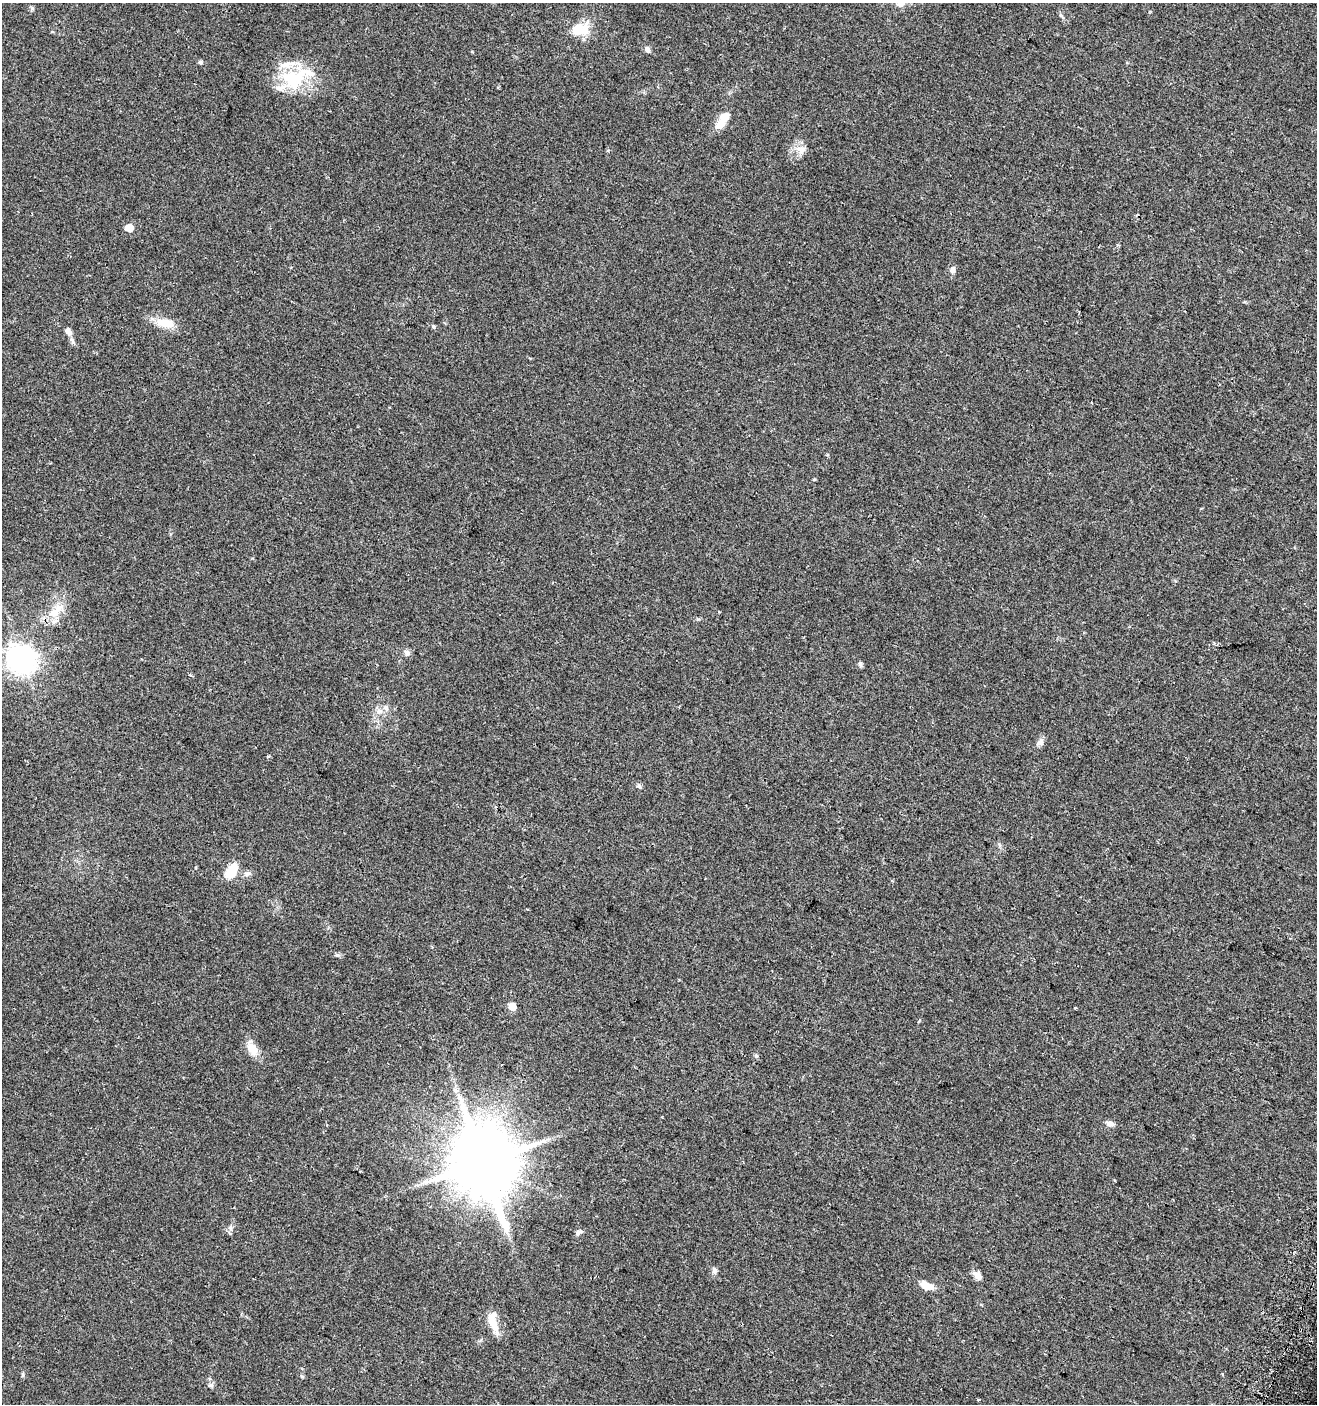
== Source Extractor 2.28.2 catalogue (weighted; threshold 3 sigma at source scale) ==
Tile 6 of 4 x 4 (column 2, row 2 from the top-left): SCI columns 1618-2932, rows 2820-4221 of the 5798 x 5644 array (HDU 1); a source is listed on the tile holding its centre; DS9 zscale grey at full resolution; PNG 1319 x 1406 px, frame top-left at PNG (2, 3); no overlay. Shown black and unused: <1% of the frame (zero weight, under 2 of 3 exposures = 2% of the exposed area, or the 3 px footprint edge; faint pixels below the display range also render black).
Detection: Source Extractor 2.28.2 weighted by HDU 2 'WHT'; one run over the whole footprint, this tile lists its part. Background 0.0612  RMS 0.0087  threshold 0.0392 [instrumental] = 3 sigma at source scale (4.5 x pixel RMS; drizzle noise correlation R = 1.50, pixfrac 1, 0.0396/0.0396 arcsec/px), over >= 5 px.
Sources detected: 48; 4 inside a brighter listed object's ellipse — not listed separately; the other 44 listed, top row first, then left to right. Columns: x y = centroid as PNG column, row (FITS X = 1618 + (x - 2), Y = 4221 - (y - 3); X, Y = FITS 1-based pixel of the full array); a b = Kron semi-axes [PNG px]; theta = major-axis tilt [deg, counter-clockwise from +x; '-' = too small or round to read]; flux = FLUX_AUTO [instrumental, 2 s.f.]
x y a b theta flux
900 3 11 9 25 5.9
1061 15 9 4 -48 1.7
578 29 14 9 14 30
648 50 6 5 - 3.7
472 52 3 3 - 0.92
200 62 5 5 - 1.9
293 79 42 26 34 50
724 117 14 10 38 9.6
801 149 17 11 -9 8.3
129 228 5 5 - 17
952 270 8 7 - 3.8
165 323 23 11 -9 16
433 327 5 5 - 1.4
68 331 10 7 -50 4.9
814 479 5 3 - 0.75
56 610 32 13 46 19
407 653 9 7 -41 3.7
22 660 11 9 -25 870
860 664 8 4 -70 1.8
191 675 5 3 - 0.96
379 711 8 7 - 3.9
1040 742 11 9 47 3.8
639 786 7 6 - 1.9
232 871 16 9 61 20
247 874 9 7 5 3.1
527 909 4 2 - 0.86
337 955 8 5 -10 1.6
512 1006 5 5 - 14
1075 1007 3 3 - 2.5
252 1049 19 12 -51 11
756 1056 5 5 - 1.6
455 1091 8 8 - 3.6
1110 1123 10 7 -11 4
482 1162 22 19 -71 6500
230 1228 7 5 -45 2.1
579 1232 10 5 36 2.8
714 1270 9 7 88 2.6
977 1276 11 7 -50 5.6
926 1285 16 8 -27 10
493 1322 27 9 -75 16
23 1374 8 4 -81 1.3
302 1376 6 4 -1 1.1
211 1385 7 6 - 2.3
978 1400 3 3 - 5
Isophote crosses this tile's border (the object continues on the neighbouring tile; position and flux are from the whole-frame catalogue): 1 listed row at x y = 900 3
Unlisted compact peaks at least as high as the median listed source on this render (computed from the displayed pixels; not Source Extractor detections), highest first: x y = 268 756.